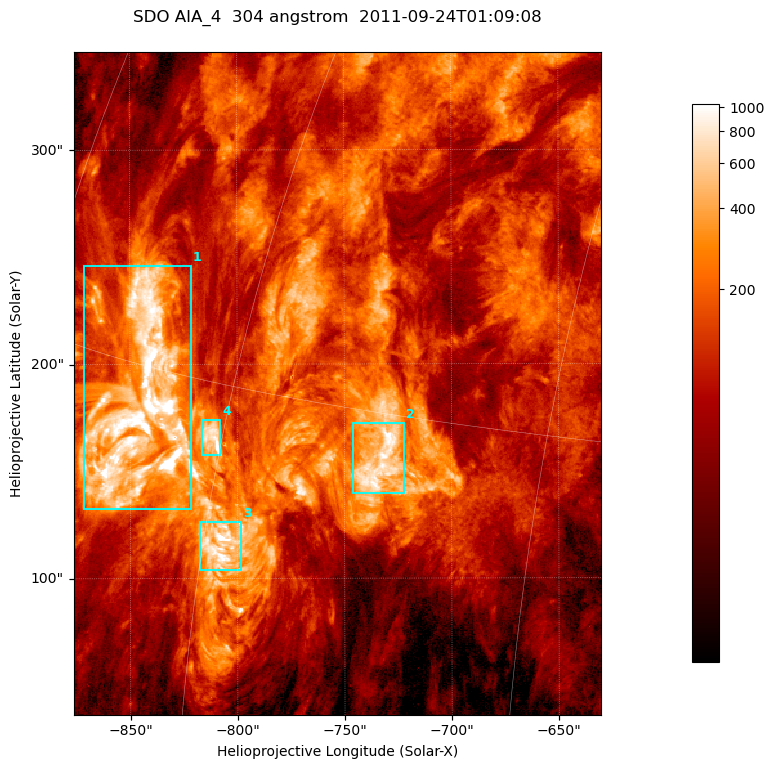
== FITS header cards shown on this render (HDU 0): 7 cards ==
TELESCOP= 'SDO     '           /
INSTRUME= 'AIA_4   '           /
WAVELNTH=                  304 /
WAVEUNIT= 'angstrom'           /
DATE-OBS= '2011-09-24T01:09:08.12' /
CTYPE1  = 'HPLN-TAN'           /
CTYPE2  = 'HPLT-TAN'           /

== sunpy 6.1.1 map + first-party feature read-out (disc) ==
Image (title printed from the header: SDO AIA_4  304 angstrom  2011-09-24T01:09:08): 410 x 515 px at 0.6 arcsec/px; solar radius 956 arcsec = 1594 px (partial field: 2.6% of the solar disc is inside the frame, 100% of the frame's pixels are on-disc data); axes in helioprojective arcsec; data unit not stated in the header (colour bar unlabelled)
Pointing: header CRPIX1/2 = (2058.21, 2041.36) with CRVAL1/2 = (0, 0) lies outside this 410 x 515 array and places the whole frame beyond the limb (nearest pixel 1.41 R_sun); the SolarSoft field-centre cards XCEN/YCEN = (-753.2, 190.9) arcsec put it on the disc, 1309 arcsec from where CRPIX/CRVAL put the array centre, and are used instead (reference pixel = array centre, CRVAL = XCEN/YCEN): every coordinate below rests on XCEN/YCEN
Orientation: roll -0.132 deg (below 1 deg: not rotated)
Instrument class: DISC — disc imager (sunpy class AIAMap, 304 A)
Bright regions (active regions / flare kernels): reference = the on-disc median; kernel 3 px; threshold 5 sigma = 385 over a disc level ~114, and >= 1.15x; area >= 211 px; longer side >= 5 px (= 3 arcsec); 4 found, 4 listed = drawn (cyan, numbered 1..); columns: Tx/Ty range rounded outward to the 2 arcsec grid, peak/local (2 s.f.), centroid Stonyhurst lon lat
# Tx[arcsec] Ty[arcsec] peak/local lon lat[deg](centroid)
1 -872..-820 132..246 43 -65 +14
2 -746..-722 138..174 10 -52 +14
3 -818..-798 104..128 15 -59 +11
4 -818..-808 158..174 15 -61 +13